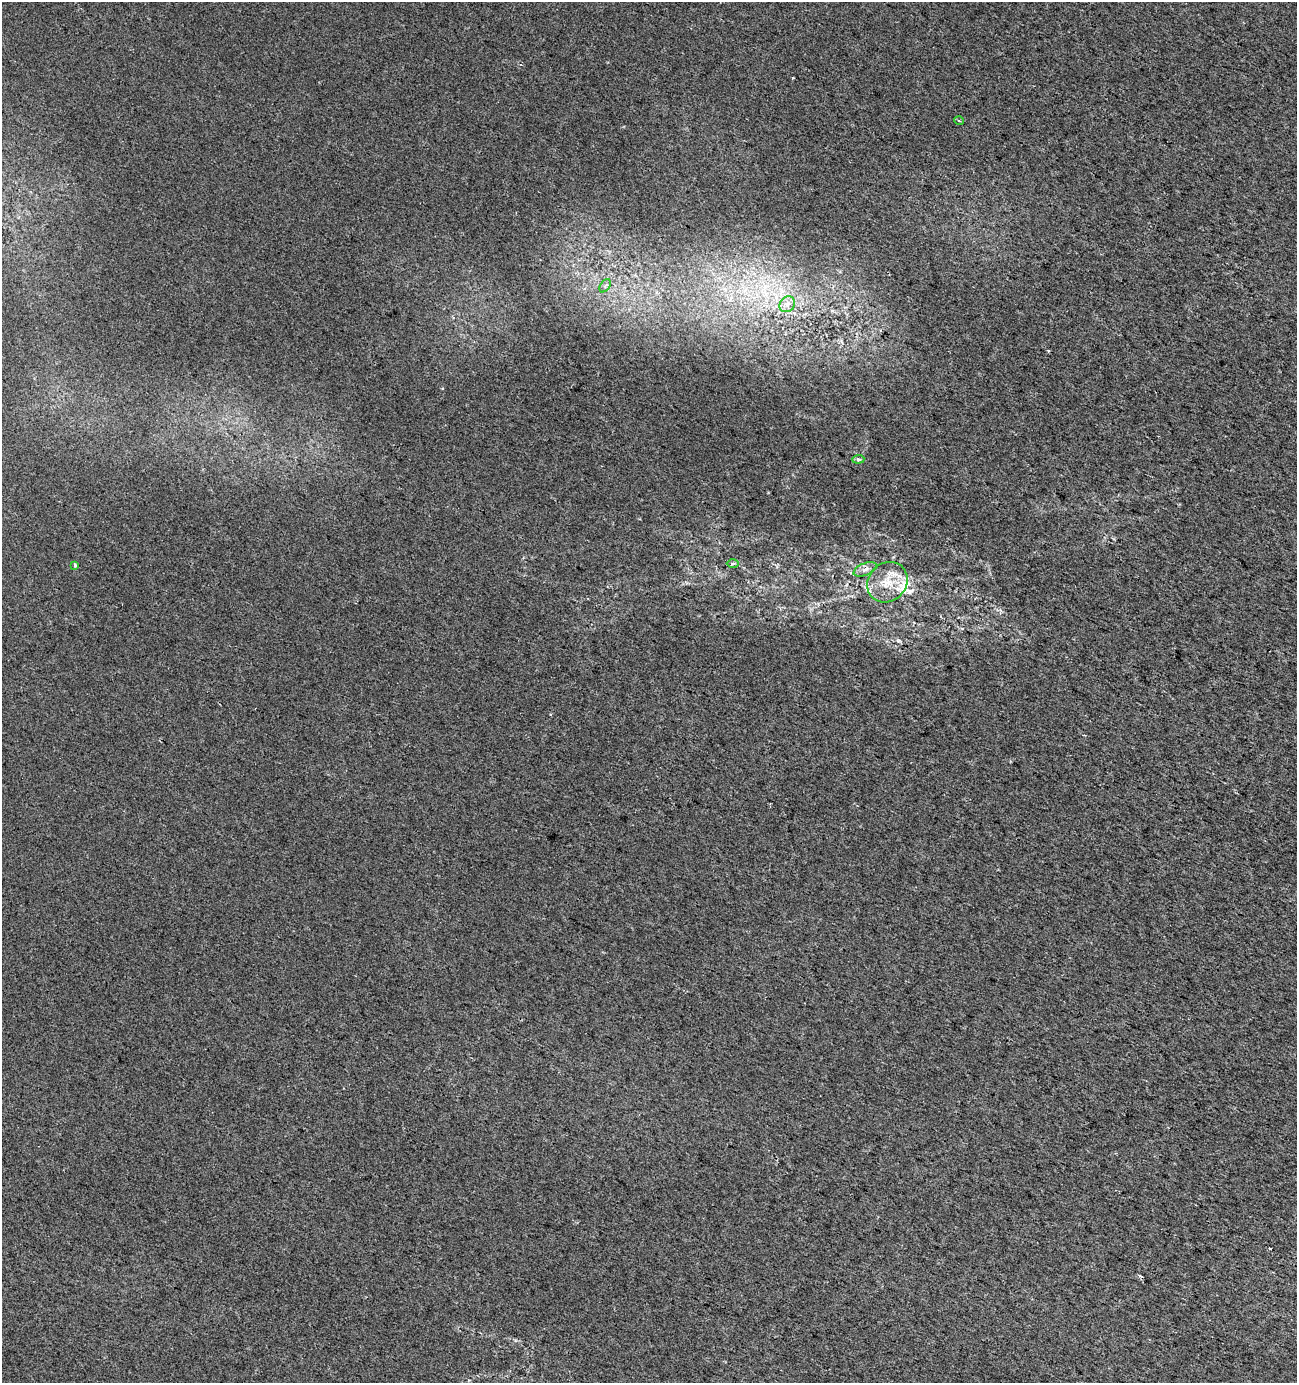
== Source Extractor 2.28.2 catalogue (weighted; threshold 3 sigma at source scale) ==
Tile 6 of 4 x 4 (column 2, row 2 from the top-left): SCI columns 1506-2800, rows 2768-4148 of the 5665 x 5528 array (HDU 1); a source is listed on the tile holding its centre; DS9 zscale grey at full resolution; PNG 1299 x 1385 px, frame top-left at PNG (2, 2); each listed source drawn as its Kron ellipse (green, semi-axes under 4 px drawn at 4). Shown black and unused: <1% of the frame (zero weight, under 2 of 3 exposures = <1% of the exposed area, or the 3 px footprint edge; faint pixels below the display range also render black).
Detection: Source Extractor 2.28.2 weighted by HDU 2 'WHT'; one run over the whole footprint, this tile lists its part. Background 0.0287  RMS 0.0052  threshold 0.0234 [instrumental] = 3 sigma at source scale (4.5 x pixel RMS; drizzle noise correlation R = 1.50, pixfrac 1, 0.0396/0.0396 arcsec/px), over >= 5 px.
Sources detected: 10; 1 cosmic-ray / hot-pixel residue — neither listed nor drawn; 1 inside a brighter listed object's ellipse — not listed separately; the other 8 listed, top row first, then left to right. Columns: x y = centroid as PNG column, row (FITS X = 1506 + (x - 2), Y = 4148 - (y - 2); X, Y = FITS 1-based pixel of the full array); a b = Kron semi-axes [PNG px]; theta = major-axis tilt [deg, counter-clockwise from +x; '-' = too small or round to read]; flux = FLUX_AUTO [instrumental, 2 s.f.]
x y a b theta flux
959 121 5 3 - 0.49
605 286 7 4 56 1.3
787 304 8 7 - 2.4
858 459 6 4 4 0.85
733 563 6 4 1 0.92
75 565 3 3 - 0.97
865 569 12 6 23 2.6
887 582 21 19 44 14